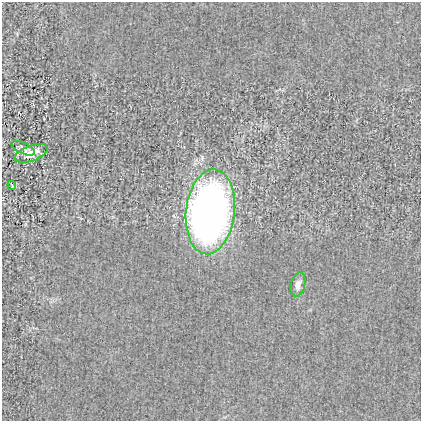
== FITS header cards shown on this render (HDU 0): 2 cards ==
NAXIS1  =                  419
NAXIS2  =                  419

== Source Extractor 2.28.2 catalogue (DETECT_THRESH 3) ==
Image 419 x 419 px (HDU 0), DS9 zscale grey, 1 PNG px = 1 image px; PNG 423 x 423 px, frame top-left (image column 1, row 419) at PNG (2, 2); each listed source drawn as its Kron ellipse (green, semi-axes under 4 px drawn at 4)
Background -6.77e-04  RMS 0.017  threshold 0.0521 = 3 sigma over >= 5 px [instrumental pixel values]
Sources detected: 5; all 5 listed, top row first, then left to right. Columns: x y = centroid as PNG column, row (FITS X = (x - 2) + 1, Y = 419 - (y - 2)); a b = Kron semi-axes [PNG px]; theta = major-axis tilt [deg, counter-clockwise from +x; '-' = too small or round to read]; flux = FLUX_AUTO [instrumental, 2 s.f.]
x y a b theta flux
23 148 12 5 -24 4.2
31 153 17 7 20 15
12 185 5 2 - 0.89
210 212 42 24 83 750
298 285 12 7 77 8